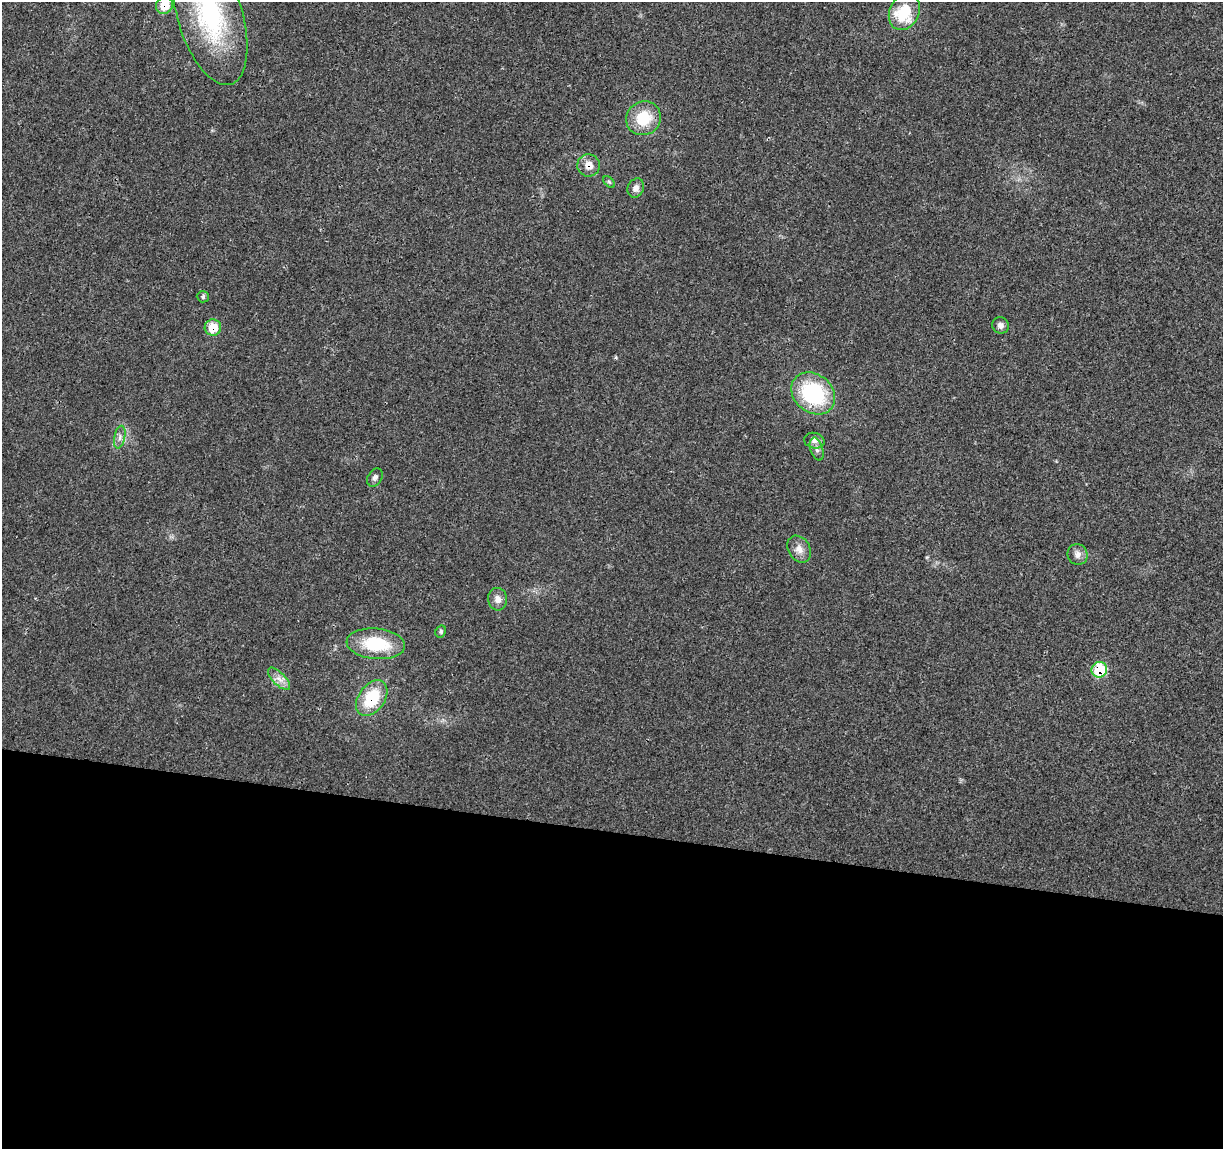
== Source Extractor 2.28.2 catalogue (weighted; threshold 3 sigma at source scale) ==
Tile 14 of 4 x 4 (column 2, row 4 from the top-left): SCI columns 1227-2447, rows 232-1378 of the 4900 x 5106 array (HDU 1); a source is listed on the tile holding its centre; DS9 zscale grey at full resolution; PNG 1225 x 1151 px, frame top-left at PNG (2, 2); each listed source drawn as its Kron ellipse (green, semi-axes under 4 px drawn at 4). Shown black and unused: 28% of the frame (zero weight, under 3 of 4 exposures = <1% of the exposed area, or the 3 px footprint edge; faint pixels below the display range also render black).
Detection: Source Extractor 2.28.2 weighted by HDU 2 'WHT'; one run over the whole footprint, this tile lists its part. Background 0.0199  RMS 0.0029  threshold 0.0128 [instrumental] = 3 sigma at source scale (4.5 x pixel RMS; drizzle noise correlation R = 1.50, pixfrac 1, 0.0396/0.0396 arcsec/px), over >= 5 px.
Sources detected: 23; all 23 listed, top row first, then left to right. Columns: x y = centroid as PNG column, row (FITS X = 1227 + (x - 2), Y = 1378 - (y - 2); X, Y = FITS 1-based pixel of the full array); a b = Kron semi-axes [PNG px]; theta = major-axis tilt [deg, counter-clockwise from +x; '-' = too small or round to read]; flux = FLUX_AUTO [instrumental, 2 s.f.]
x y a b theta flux
165 5 9 8 - 6.1
904 12 19 14 65 11
210 15 73 32 -73 40
644 118 17 16 - 9.5
588 165 11 11 - 2.8
609 182 7 4 -44 0.43
636 188 10 8 62 1.4
203 297 6 5 - 0.55
1001 325 8 8 - 1.2
213 327 8 8 - 6.7
813 393 23 19 -40 26
120 437 11 5 79 1.1
814 441 10 7 -13 1.3
817 449 12 6 -73 1.1
375 477 10 7 59 0.97
799 549 14 11 -58 2.3
1078 555 10 10 - 1.7
497 599 11 9 -84 1.9
441 631 6 5 - 0.52
376 644 29 15 -5 14
1099 670 8 7 - 13
279 679 14 6 -45 1.9
372 698 20 13 54 12
Overlapping masked pixels (flux is a lower limit): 5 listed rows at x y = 165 5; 588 165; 213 327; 1099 670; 372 698
Isophote crosses this tile's border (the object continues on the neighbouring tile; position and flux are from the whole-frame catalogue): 2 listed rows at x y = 165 5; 210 15